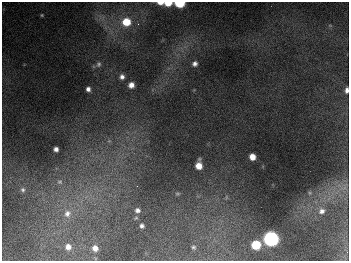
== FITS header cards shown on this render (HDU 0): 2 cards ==
NAXIS1  =                  347
NAXIS2  =                  259

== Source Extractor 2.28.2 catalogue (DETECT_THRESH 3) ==
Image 347 x 259 px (HDU 0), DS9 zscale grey, 1 PNG px = 1 image px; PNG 351 x 263 px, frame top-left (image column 1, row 259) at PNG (2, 2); no overlay
Background 683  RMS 50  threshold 150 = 3 sigma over >= 5 px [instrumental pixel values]
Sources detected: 31; all 31 listed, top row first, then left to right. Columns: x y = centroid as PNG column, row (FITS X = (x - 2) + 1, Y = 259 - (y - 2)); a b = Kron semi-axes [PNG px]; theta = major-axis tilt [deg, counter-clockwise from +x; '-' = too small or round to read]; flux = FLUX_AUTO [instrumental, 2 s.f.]
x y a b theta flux
160 3 7 4 -6 1.8e+04
168 3 7 4 0 4.4e+04
179 3 7 4 -2 1.7e+05
42 15 4 4 - 3.6e+03
126 22 9 8 - 8.4e+04
138 24 4 4 - 5.1e+03
98 64 8 6 74 8.8e+03
195 64 6 6 - 1.3e+04
122 77 6 6 - 1.4e+04
131 85 6 6 - 2.3e+04
88 89 5 4 - 1.2e+04
346 90 6 4 83 1.3e+04
109 141 5 5 - 5.7e+03
56 149 5 4 - 1.4e+04
252 157 6 5 - 3.4e+04
199 165 8 6 87 4.1e+04
60 182 8 8 - 1.3e+04
137 186 2 2 - 2.1e+03
344 187 16 8 46 2.9e+04
23 190 7 6 - 9.0e+03
177 193 8 4 0 4.6e+03
310 193 5 5 - 5.2e+03
137 210 7 7 - 1.3e+04
322 211 9 8 - 1.8e+04
67 214 12 11 - 3.5e+04
142 226 4 4 - 8.8e+03
271 239 7 7 - 1.1e+06
256 245 6 6 - 1.2e+05
68 247 7 7 - 2.1e+04
193 247 5 4 - 5.1e+03
95 248 6 5 - 2.1e+04
At the frame edge (FLAGS 8, measured only in part): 4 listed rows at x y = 160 3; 168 3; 179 3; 346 90